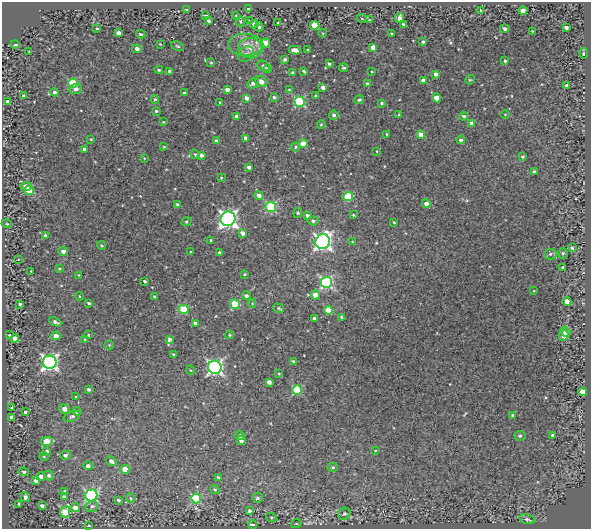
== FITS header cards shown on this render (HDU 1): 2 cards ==
NAXIS1  =                  589
NAXIS2  =                  527

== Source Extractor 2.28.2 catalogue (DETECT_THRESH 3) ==
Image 589 x 527 px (HDU 1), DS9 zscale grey, 1 PNG px = 1 image px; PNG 593 x 531 px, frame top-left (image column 1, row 527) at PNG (2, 2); each listed source drawn as its Kron ellipse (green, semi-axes under 4 px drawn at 4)
Background 0.318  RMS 0.033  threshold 0.1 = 3 sigma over >= 5 px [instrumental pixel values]
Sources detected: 222; all 222 listed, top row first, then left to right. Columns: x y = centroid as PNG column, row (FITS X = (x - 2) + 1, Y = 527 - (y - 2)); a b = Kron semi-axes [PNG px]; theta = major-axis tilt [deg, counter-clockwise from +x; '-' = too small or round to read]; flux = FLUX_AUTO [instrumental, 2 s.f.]
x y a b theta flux
187 9 4 2 - 3.7
248 9 4 3 - 11
481 11 3 3 - 2.8
523 11 4 4 - 21
206 16 4 3 - 4.7
236 16 4 3 - 1.9
399 18 5 4 - 13
362 19 5 3 - 2
249 20 3 2 - 1.7
369 20 3 3 - 1.7
208 21 3 3 - 5
240 21 5 5 - 4.3
278 23 3 2 - 2.1
254 24 4 4 - 9.6
403 24 3 3 - 3.4
315 25 4 4 - 77
259 27 4 4 - 3.6
566 27 4 3 - 7.8
97 28 3 2 - 1.7
505 29 4 3 - 5.8
532 31 2 2 - 1.9
118 33 4 4 - 11
323 33 4 4 - 2.2
140 34 4 3 - 3.2
392 34 3 2 - 2.3
423 42 3 3 - 3.6
265 43 5 4 - 53
15 44 4 3 - 4.1
160 44 4 3 - 1.9
246 45 17 11 -1 32
178 46 7 3 -27 3
373 47 4 4 - 16
250 48 12 10 -2 25
137 49 4 4 - 10
295 50 6 4 -12 16
308 50 3 2 - 1.9
29 51 3 2 - 1.5
583 53 5 3 - 2.5
246 54 9 7 39 9.3
285 59 3 3 - 4.3
505 61 3 3 - 3.6
211 63 4 4 - 2.4
329 64 3 3 - 3.7
263 66 7 5 -27 8.7
344 68 4 3 - 3
267 69 5 4 - 3.7
159 70 4 4 - 2.9
170 71 4 3 - 7.4
304 71 4 3 - 3.7
293 72 4 3 - 3.3
372 72 2 2 - 1.6
436 74 4 3 - 9.1
423 80 4 3 - 9.9
470 80 5 4 - 2.7
261 82 6 5 - 17
73 83 5 4 - 120
253 83 6 4 26 7.3
367 84 4 3 - 3.6
567 85 3 3 - 7.8
323 87 4 4 - 9.6
76 89 6 5 - 7.6
227 89 4 4 - 10
289 89 3 2 - 1.5
55 92 4 4 - 6.1
185 93 3 3 - 4.4
23 96 4 3 - 3.2
316 96 3 3 - 4.5
274 97 3 3 - 4
246 98 4 3 - 11
436 98 4 4 - 26
155 99 4 4 - 3.2
359 100 5 3 - 3.5
7 102 3 3 - 5.3
220 102 3 2 - 2.1
299 102 5 5 - 190
382 103 4 3 - 2.8
156 111 3 3 - 2.9
505 114 5 3 - 1.8
334 115 5 4 - 4.9
399 115 4 4 - 2.7
464 116 4 4 - 4.4
237 117 4 4 - 15
163 122 3 2 - 1.5
472 123 4 4 - 12
321 124 4 3 - 1.8
386 134 3 2 - 1.9
421 135 4 4 - 24
245 138 4 3 - 4.9
91 139 3 3 - 1.7
461 140 4 4 - 4.8
217 141 4 3 - 7.6
303 144 4 4 - 32
164 147 3 3 - 2
295 147 5 4 - 3.3
84 149 3 3 - 4.8
377 151 3 2 - 1.4
195 154 5 4 - 3.4
201 155 4 3 - 7
522 157 3 3 - 2.9
144 158 3 2 - 1.5
249 167 3 3 - 7
534 172 4 3 - 5.3
221 178 3 2 - 1.9
26 186 5 4 - 18
29 190 5 4 - 68
259 195 4 4 - 9.6
348 196 5 4 - 100
426 203 4 4 - 14
177 204 4 3 - 3.6
271 207 5 5 - 180
298 213 5 4 - 2.8
307 215 4 4 - 5.7
353 215 4 3 - 2
228 219 7 7 - 880
313 221 5 4 - 5
186 222 5 4 - 3
394 222 3 2 - 2.1
7 224 5 3 - 2
243 233 4 4 - 12
45 236 4 3 - 4.7
211 240 3 3 - 2.6
323 242 7 7 - 780
353 242 4 3 - 2.2
101 245 4 3 - 2.2
572 248 3 3 - 3.9
63 251 5 4 - 9.3
191 252 3 2 - 1.6
219 252 3 3 - 2.7
563 253 5 4 - 3.5
550 254 6 5 - 4.5
18 259 3 2 - 2
563 267 3 3 - 3.8
59 269 4 2 - 2.3
31 271 3 2 - 1.5
244 274 4 3 - 2.3
79 275 3 3 - 1.9
144 281 3 3 - 3.5
326 282 6 5 - 310
534 291 4 2 - 1.4
246 295 4 4 - 5.3
315 295 4 4 - 16
80 296 4 3 - 2
155 297 3 3 - 3.5
567 302 4 4 - 25
89 303 3 3 - 4
252 303 4 4 - 2.1
20 304 4 3 - 3.8
235 304 5 5 - 62
278 308 6 4 -16 3.6
184 309 5 4 - 84
328 310 4 4 - 44
342 317 3 3 - 3.2
314 318 3 3 - 6.1
55 322 6 3 -27 6.4
195 323 3 3 - 4.6
565 332 5 4 - 8.2
9 335 4 4 - 2.2
88 335 3 2 - 1.6
229 335 4 4 - 1.9
564 335 5 4 - 24
56 336 4 4 - 17
15 338 4 4 - 11
169 339 4 3 - 10
85 340 4 3 - 2.4
109 345 4 4 - 2
174 355 3 3 - 4.2
50 362 7 6 - 680
294 362 4 3 - 3.9
215 367 7 6 - 560
190 370 4 3 - 1.8
279 374 4 3 - 2.2
269 382 4 3 - 9.8
89 389 4 3 - 4.5
297 390 4 4 - 110
582 392 4 4 - 33
76 397 3 3 - 2.4
12 408 3 2 - 2.3
64 409 5 5 - 15
77 411 5 4 - 7.5
25 412 3 3 - 3.8
512 415 4 4 - 2.5
72 416 8 5 19 6
11 417 4 3 - 5.6
553 435 3 3 - 3.9
240 436 5 4 - 7.1
520 436 5 5 - 4.4
47 441 6 4 12 42
241 441 4 4 - 10
46 451 4 4 - 5.5
375 451 4 3 - 1.6
65 455 5 4 - 5.6
44 457 4 3 - 1.9
111 461 6 4 -33 8
88 466 5 4 - 8.2
333 467 5 4 - 2.9
125 469 4 4 - 29
24 472 5 4 - 3.6
49 475 5 4 - 5.8
41 477 4 4 - 22
218 477 4 3 - 2.4
36 481 4 4 - 12
215 489 5 4 - 3.4
65 491 4 3 - 2.9
91 495 6 6 - 340
25 497 5 4 - 8.4
64 497 4 3 - 8.1
130 498 5 3 - 2.1
196 498 5 5 - 150
258 498 5 5 - 4.3
118 500 4 3 - 4
19 504 4 3 - 2.6
42 506 4 3 - 6.2
92 506 6 5 - 5.1
75 508 5 4 - 12
249 511 4 3 - 6
65 512 5 5 - 79
344 514 6 5 - 5.7
271 517 5 3 - 2.2
527 519 8 4 -12 5.7
296 524 5 3 - 1.8
252 525 4 3 - 7.9
89 526 3 2 - 2